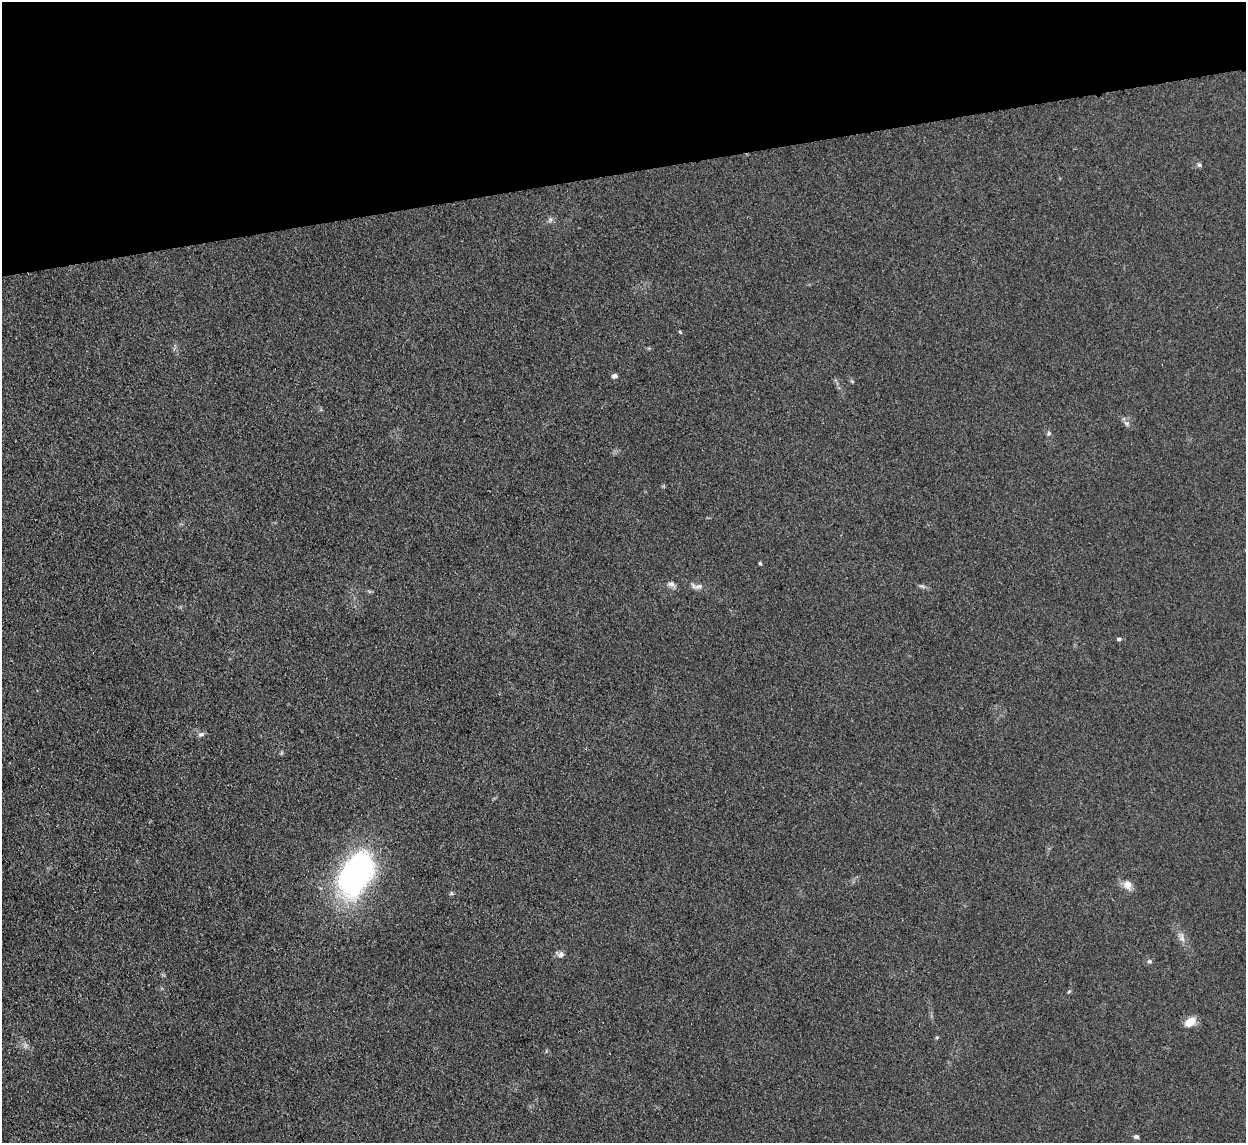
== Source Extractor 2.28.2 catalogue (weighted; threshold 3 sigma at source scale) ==
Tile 3 of 4 x 4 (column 3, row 1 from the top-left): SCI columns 2489-3732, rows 3678-4818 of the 4977 x 4957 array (HDU 1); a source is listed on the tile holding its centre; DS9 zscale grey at full resolution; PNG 1248 x 1145 px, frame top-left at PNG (2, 2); no overlay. Shown black and unused: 15% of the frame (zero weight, under 3 of 4 exposures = <1% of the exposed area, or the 3 px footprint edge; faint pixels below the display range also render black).
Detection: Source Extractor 2.28.2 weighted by HDU 2 'WHT'; one run over the whole footprint, this tile lists its part. Background 0.0975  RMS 0.0072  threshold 0.0325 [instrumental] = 3 sigma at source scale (4.5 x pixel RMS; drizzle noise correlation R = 1.50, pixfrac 1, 0.05/0.05 arcsec/px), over >= 5 px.
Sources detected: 23; all 23 listed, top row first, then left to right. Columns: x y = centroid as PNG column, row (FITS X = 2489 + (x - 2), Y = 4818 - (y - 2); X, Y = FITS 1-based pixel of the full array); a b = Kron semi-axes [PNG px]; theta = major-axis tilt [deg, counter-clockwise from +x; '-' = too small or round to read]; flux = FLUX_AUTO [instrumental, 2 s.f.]
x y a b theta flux
1199 165 6 5 - 1.5
550 220 8 6 69 1.7
680 332 5 4 - 0.81
615 376 8 5 13 2.1
1126 423 8 7 - 2.5
1049 433 5 5 - 1.3
760 563 5 3 - 0.97
671 584 11 7 -36 3
699 586 14 7 15 3.7
922 586 10 4 -19 1.8
1119 639 5 4 - 1.6
201 734 9 6 9 2.2
356 874 47 28 62 200
1127 885 13 12 - 6
451 893 6 5 - 1.1
1182 938 14 7 -75 4.4
560 954 10 7 -23 3.1
1149 961 7 5 0 1.4
1069 991 6 3 20 0.83
1190 1022 13 8 33 9.4
937 1038 5 4 - 0.93
25 1045 9 4 90 2
1136 1137 6 5 - 1.7